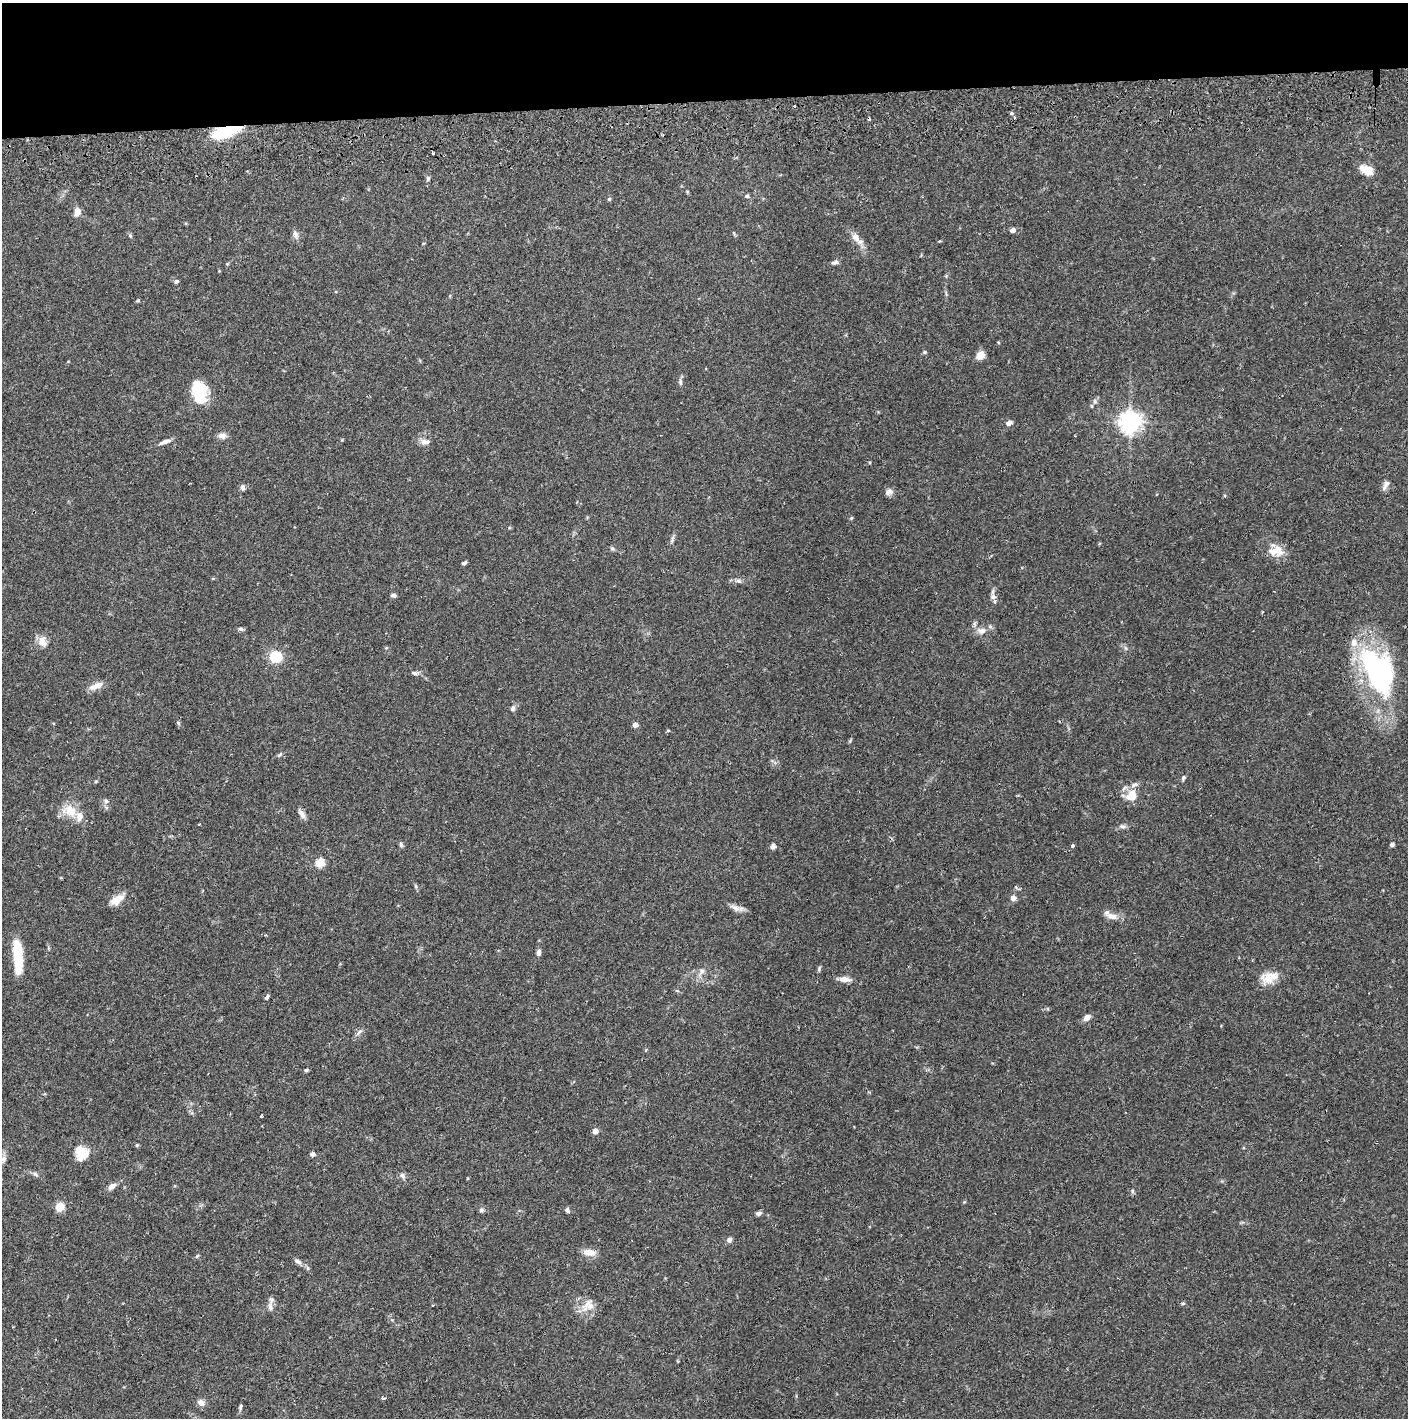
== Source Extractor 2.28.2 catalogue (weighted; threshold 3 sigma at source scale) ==
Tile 2 of 3 x 3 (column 2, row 1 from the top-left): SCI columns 1444-2849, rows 2887-4302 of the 4263 x 4373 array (HDU 1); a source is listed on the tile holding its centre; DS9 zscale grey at full resolution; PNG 1410 x 1420 px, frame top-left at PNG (2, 3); no overlay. Shown black and unused: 7% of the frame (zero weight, under 2 of 3 exposures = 3% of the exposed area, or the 3 px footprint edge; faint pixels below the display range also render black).
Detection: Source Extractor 2.28.2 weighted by HDU 2 'WHT'; one run over the whole footprint, this tile lists its part. Background 0.0683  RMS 0.0049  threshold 0.0219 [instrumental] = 3 sigma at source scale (4.5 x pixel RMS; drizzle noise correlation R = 1.50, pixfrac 1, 0.05/0.05 arcsec/px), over >= 5 px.
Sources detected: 108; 2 inside a brighter object's white glare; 3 cosmic-ray / hot-pixel residue — not listed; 4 inside a brighter listed object's ellipse — not listed separately; the other 99 listed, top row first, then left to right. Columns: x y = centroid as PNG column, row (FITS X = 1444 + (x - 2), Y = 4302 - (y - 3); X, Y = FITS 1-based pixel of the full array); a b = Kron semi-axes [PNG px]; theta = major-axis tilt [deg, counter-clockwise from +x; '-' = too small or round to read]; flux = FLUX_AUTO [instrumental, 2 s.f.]
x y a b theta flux
1011 113 4 4 - 0.65
225 131 25 9 19 39
433 153 3 3 - 0.83
1366 170 16 9 -25 6.5
428 179 9 5 73 1
747 196 6 5 - 0.81
609 199 5 5 - 0.66
77 212 10 7 80 3.2
1013 230 5 4 - 3.1
295 235 12 7 -73 1.9
130 236 6 5 - 0.74
856 237 16 9 -57 4.1
835 262 9 5 6 1.3
227 264 4 4 - 0.46
176 281 6 4 43 0.85
924 352 5 4 - 0.62
980 355 9 7 41 4.5
680 382 11 4 -87 1.3
196 390 25 19 -12 12
1095 401 7 5 -62 0.97
1091 406 6 4 -89 0.56
1130 422 7 7 - 330
1009 423 8 5 26 1.8
222 436 10 8 -8 2.4
165 442 15 5 19 2.2
425 442 13 7 6 2.5
1386 484 10 8 53 2.1
243 487 8 6 -85 1.3
889 492 10 8 27 2
851 518 5 4 - 0.49
672 539 12 4 74 1.2
612 548 6 5 - 0.85
1276 550 20 16 -6 7.2
464 563 6 4 23 0.99
213 578 5 3 - 0.44
738 580 7 5 -13 1.3
394 595 6 5 - 1.3
993 597 9 8 - 2
241 629 7 5 -25 0.92
981 631 12 9 -3 3.3
42 641 14 10 -68 4.2
276 656 5 5 - 60
1378 670 60 34 -65 84
414 673 9 5 -7 1.3
96 686 19 7 23 4.1
513 708 8 6 65 1.4
178 723 6 4 -49 0.73
635 725 4 4 - 3.6
280 755 10 3 40 0.81
1183 778 7 4 79 0.83
1132 795 17 14 60 7.1
106 801 6 6 - 1.1
70 811 22 16 -20 8.5
302 814 14 6 -57 2.3
1123 826 10 6 -11 1.4
1392 844 5 4 - 1.3
401 845 7 5 -74 0.94
773 846 6 5 - 1.6
1072 846 3 3 - 1.9
320 863 5 5 - 22
1013 898 7 6 - 2.1
117 899 18 9 35 6.2
735 908 16 7 -28 2.8
1112 916 19 8 -16 3.8
49 948 6 4 -70 0.59
538 952 6 5 - 2.2
18 956 30 7 -86 31
701 971 11 7 57 2.4
1269 978 23 13 18 7.6
844 979 14 6 -4 3.4
677 991 6 3 -19 0.55
267 997 4 3 - 3.5
1087 1018 9 6 38 2.6
359 1032 11 4 48 1.4
306 1070 5 4 - 0.83
261 1116 3 3 - 0.67
595 1131 4 4 - 4.9
137 1145 4 4 - 0.57
81 1153 17 15 75 7.9
313 1154 6 5 - 1.4
4 1159 9 7 73 1.8
35 1174 9 4 -35 1.1
402 1176 8 6 -45 1.5
112 1186 10 6 37 2.5
1132 1191 5 5 - 0.79
60 1207 7 7 - 8
481 1210 7 5 -14 1
567 1210 6 5 - 1.3
759 1213 7 5 12 1.3
729 1240 6 6 - 1.7
589 1252 17 8 -4 4.3
298 1261 12 6 -32 1.8
1183 1303 6 4 -19 0.72
432 1305 4 3 - 0.44
588 1305 20 15 31 6.4
270 1307 11 7 -82 2.4
383 1398 5 3 - 0.85
201 1403 8 7 - 2.9
240 1407 8 4 78 0.96
Overlapping masked pixels (flux is a lower limit): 1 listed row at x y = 225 131